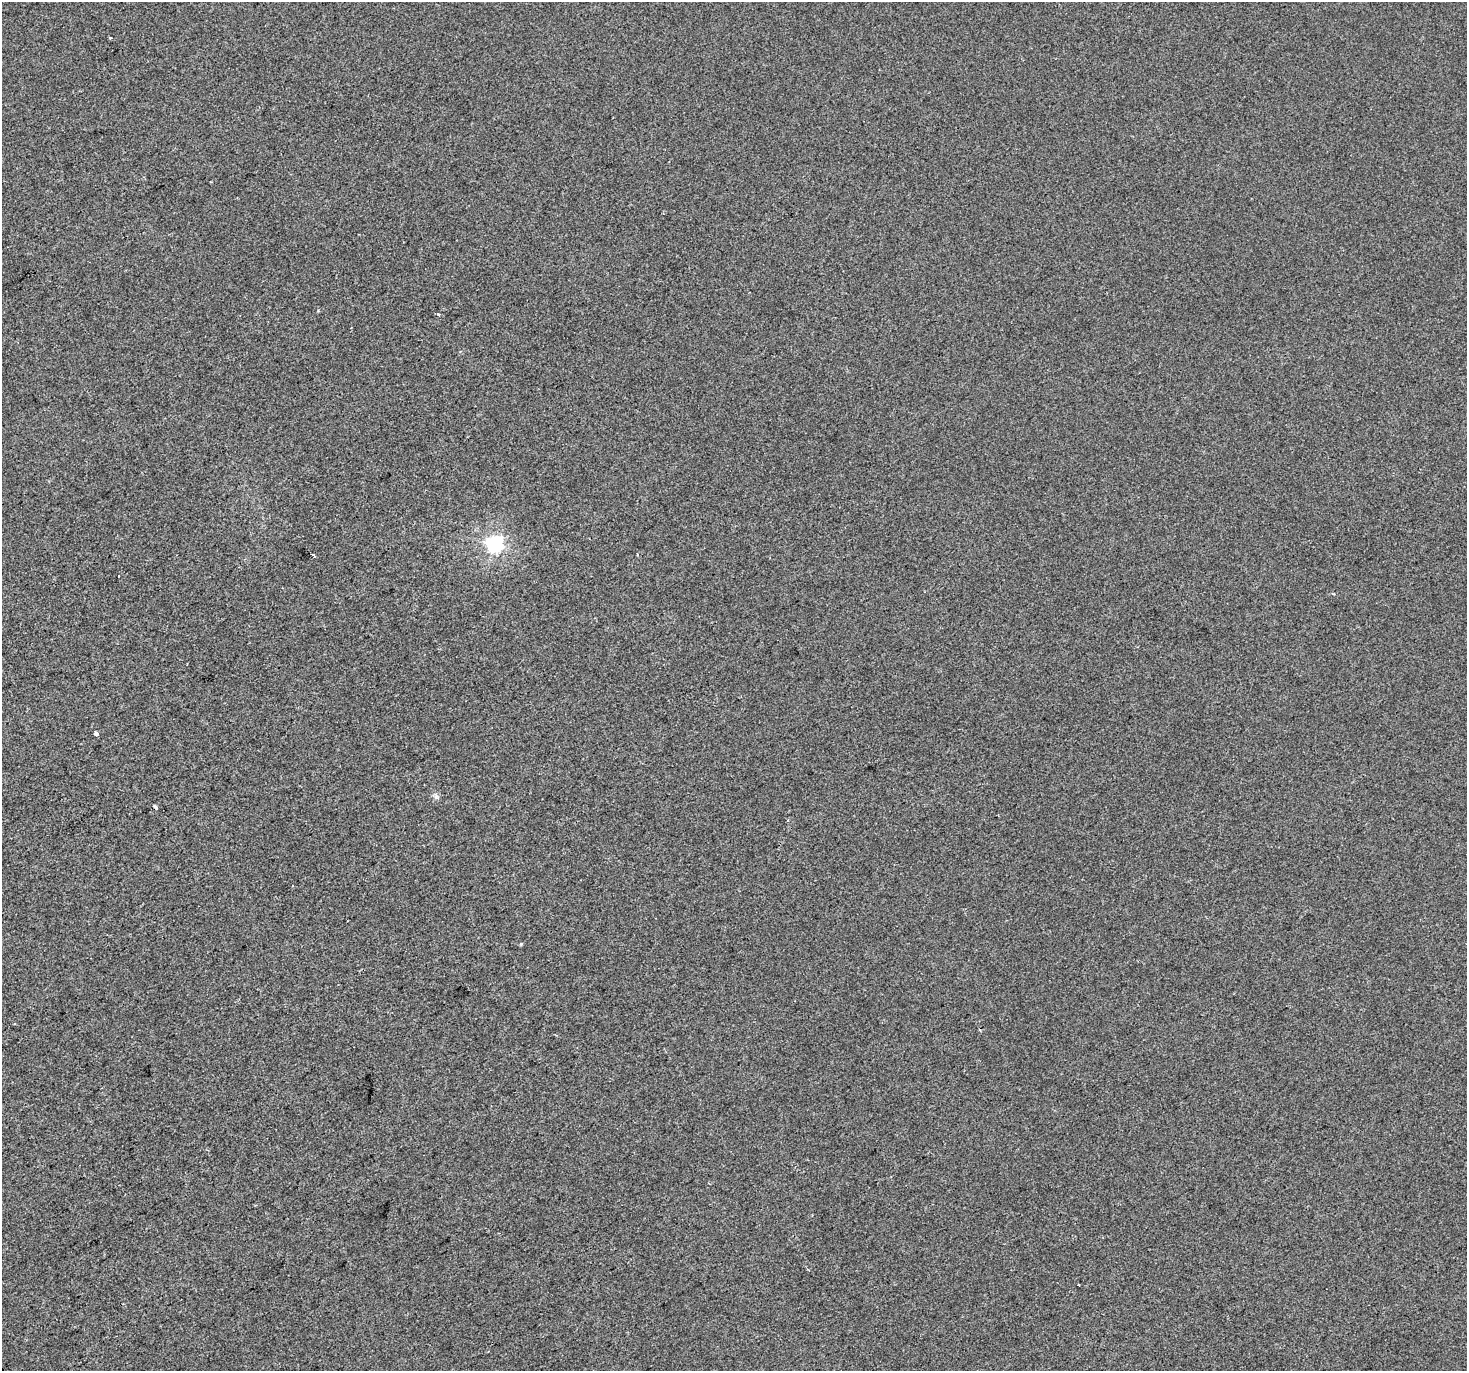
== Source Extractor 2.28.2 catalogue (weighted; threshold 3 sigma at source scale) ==
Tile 7 of 4 x 4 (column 3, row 2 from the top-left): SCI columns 2933-4397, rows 2914-4282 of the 5862 x 5765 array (HDU 1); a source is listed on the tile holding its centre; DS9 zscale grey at full resolution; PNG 1469 x 1373 px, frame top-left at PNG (2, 2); no overlay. Shown black and unused: <1% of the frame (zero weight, under 2 of 3 exposures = <1% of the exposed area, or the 3 px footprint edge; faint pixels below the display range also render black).
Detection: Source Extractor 2.28.2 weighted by HDU 2 'WHT'; one run over the whole footprint, this tile lists its part. Background -8.44e-04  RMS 0.0056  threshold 0.025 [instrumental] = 3 sigma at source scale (4.5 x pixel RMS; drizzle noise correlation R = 1.50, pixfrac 1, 0.0396/0.0396 arcsec/px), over >= 5 px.
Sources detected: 13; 2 cosmic-ray / hot-pixel residue — not listed; the other 11 listed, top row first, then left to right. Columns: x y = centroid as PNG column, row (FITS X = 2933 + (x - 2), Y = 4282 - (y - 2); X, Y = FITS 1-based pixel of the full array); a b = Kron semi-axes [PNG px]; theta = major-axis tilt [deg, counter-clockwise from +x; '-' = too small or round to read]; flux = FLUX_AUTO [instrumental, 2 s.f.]
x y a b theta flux
110 38 3 3 - 1.4
438 314 5 3 - 0.56
494 544 6 6 - 150
312 555 3 3 - 3.1
637 555 3 2 - 0.97
96 733 4 3 - 4.7
155 807 4 3 - 3
788 820 4 2 - 0.51
292 886 3 2 - 0.56
521 944 5 4 - 0.62
1078 1285 3 2 - 0.83
Unlisted compact peaks at least as high as the median listed source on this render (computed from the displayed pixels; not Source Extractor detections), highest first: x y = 436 797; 318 310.